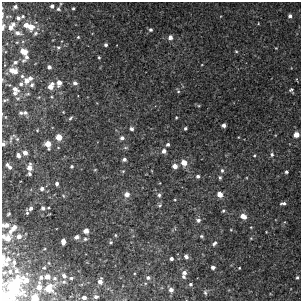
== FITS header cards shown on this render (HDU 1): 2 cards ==
NAXIS1  =                  299
NAXIS2  =                  299

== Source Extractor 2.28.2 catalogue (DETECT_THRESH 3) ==
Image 299 x 299 px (HDU 1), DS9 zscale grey, 1 PNG px = 1 image px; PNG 303 x 303 px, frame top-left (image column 1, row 299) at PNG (2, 2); no overlay
Background 0.00349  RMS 0.0035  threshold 0.0105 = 3 sigma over >= 5 px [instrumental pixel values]
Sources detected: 153; all 153 listed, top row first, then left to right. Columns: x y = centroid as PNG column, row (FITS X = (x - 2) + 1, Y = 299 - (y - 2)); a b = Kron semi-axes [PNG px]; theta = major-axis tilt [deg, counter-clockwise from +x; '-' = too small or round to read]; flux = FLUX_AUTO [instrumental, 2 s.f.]
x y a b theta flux
52 6 4 4 - 0.58
15 7 4 3 - 0.62
73 8 3 3 - 0.31
58 9 5 4 - 0.41
2 14 10 3 88 0.45
23 16 4 4 - 0.24
290 16 5 4 - 0.75
18 18 5 4 - 0.68
258 23 4 2 - 0.16
26 25 5 4 - 1.6
11 26 10 5 52 1.9
3 27 9 4 75 0.73
31 27 6 6 - 2.8
150 30 5 5 - 0.51
18 33 9 4 -15 0.83
35 33 6 5 - 0.49
78 37 4 4 - 0.23
170 37 5 5 - 1.3
106 45 4 4 - 0.57
58 47 5 5 - 0.42
276 48 4 3 - 0.18
24 51 7 5 -77 3.4
236 51 5 4 - 0.28
27 57 8 4 62 0.67
99 57 3 3 - 0.28
15 62 6 5 - 0.57
49 67 4 4 - 0.75
11 70 7 5 -3 1.8
15 72 5 4 - 0.72
22 76 4 4 - 0.36
30 78 5 4 - 0.78
297 80 4 3 - 0.18
26 81 5 5 - 1.7
59 83 6 4 77 1.7
75 83 5 4 - 0.68
21 84 5 5 - 0.52
32 85 5 4 - 0.49
51 86 7 5 61 2.1
15 89 8 4 -30 1
291 90 5 4 - 0.48
178 91 5 4 - 0.31
15 93 6 5 - 0.65
28 94 6 3 8 0.28
52 97 4 3 - 0.2
5 100 5 3 - 0.27
199 106 5 3 - 0.27
25 112 5 4 - 0.55
63 112 3 3 - 0.16
21 113 4 4 - 0.36
176 117 3 3 - 0.21
70 118 5 3 - 0.34
224 125 4 4 - 1
185 128 3 3 - 0.37
131 129 4 4 - 0.6
37 130 3 2 - 0.18
296 135 4 4 - 2.8
59 137 5 4 - 3.8
122 138 5 4 - 0.83
11 139 10 4 78 0.38
17 139 6 5 - 0.33
3 144 5 4 - 0.58
48 144 6 4 -74 3.3
168 144 4 4 - 0.59
125 148 8 4 0 0.36
164 151 5 5 - 1.1
25 153 5 4 - 1.1
272 154 6 5 - 0.56
18 155 5 4 - 0.96
254 155 5 4 - 0.25
124 160 4 3 - 0.57
184 163 6 5 - 2.8
7 165 5 4 - 0.59
72 166 3 3 - 0.34
175 166 5 5 - 1.7
10 167 5 5 - 0.61
29 167 6 4 82 2.2
95 170 4 3 - 0.17
222 170 6 5 - 0.52
123 171 5 3 - 0.23
286 172 3 3 - 0.44
29 174 4 3 - 0.48
198 176 5 4 - 0.55
220 177 5 4 - 0.42
57 184 4 3 - 0.57
42 189 5 5 - 0.74
127 194 5 5 - 1.6
220 194 5 4 - 2.4
159 195 6 5 - 0.53
63 196 5 3 - 0.2
175 200 4 3 - 0.2
283 203 6 3 0 0.58
159 205 6 4 40 0.37
31 208 5 4 - 0.63
43 208 6 6 - 0.7
223 211 5 4 - 0.34
27 212 5 2 - 0.38
9 214 4 3 - 0.34
243 216 7 5 -32 1.9
198 220 6 6 - 0.76
6 225 9 5 1 1.7
251 227 4 3 - 0.17
13 229 19 6 49 2
231 230 4 3 - 0.19
86 231 4 4 - 2
266 232 3 2 - 0.16
115 235 3 3 - 0.23
3 236 6 4 -89 0.7
19 236 5 5 - 1.5
201 236 5 4 - 0.37
77 237 4 4 - 0.96
8 238 6 5 - 2.6
251 238 5 4 - 0.22
85 239 5 4 - 0.37
63 241 5 4 - 1.4
111 242 3 3 - 0.28
214 243 8 5 49 0.62
186 256 4 4 - 0.85
3 259 11 3 90 2.2
8 259 9 7 42 1.5
171 259 4 3 - 0.69
14 263 13 6 83 1.3
49 263 4 2 - 0.17
6 264 7 4 0 0.81
213 267 4 4 - 0.78
44 268 4 4 - 0.27
239 268 3 3 - 0.21
16 270 10 7 -65 1.1
4 272 7 5 31 0.53
10 272 8 7 - 1
184 273 6 5 - 0.86
47 276 5 5 - 2
64 276 6 5 - 0.75
183 277 5 4 - 0.4
297 277 4 3 - 0.37
41 278 6 6 - 0.67
55 278 6 5 - 0.55
71 278 4 4 - 0.36
148 278 5 4 - 0.56
26 280 13 10 -22 2.8
100 281 6 5 - 1.5
64 282 7 5 0 0.49
191 284 4 4 - 0.43
14 286 12 10 -63 24
39 287 8 6 88 2.3
49 288 8 7 - 4.5
171 290 4 4 - 1.2
205 292 6 5 - 0.46
9 293 5 4 - 1.7
4 296 7 5 -70 5.6
84 297 5 5 - 0.9
96 297 6 5 - 0.84
13 298 5 4 - 1.5
35 298 5 5 - 6.6
At the frame edge (FLAGS 8, measured only in part): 9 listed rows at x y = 2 14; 3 27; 3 144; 6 225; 3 236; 3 259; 4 272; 4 296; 35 298